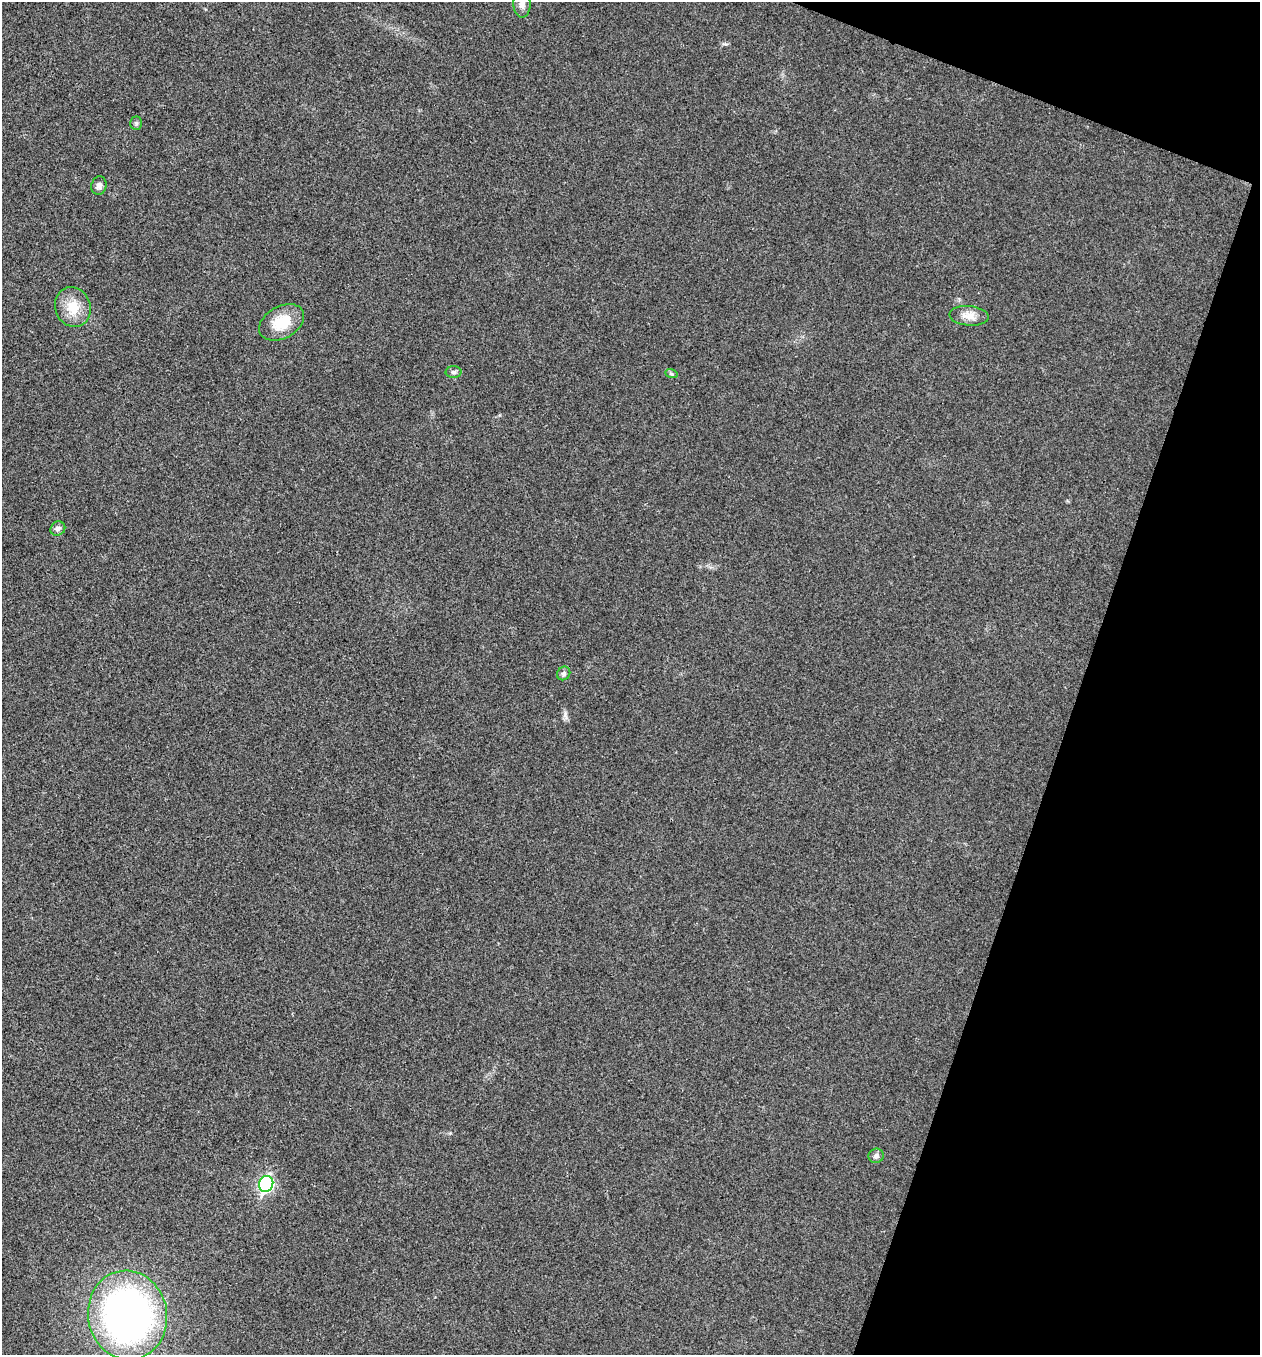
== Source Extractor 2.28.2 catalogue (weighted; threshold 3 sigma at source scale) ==
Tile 8 of 4 x 4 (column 4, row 2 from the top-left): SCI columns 4038-5295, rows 2708-4060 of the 5436 x 5425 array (HDU 1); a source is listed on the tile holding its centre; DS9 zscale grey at full resolution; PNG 1262 x 1357 px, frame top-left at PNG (2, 2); each listed source drawn as its Kron ellipse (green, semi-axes under 4 px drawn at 4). Shown black and unused: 17% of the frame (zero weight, under 3 of 4 exposures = <1% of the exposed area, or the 3 px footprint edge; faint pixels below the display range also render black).
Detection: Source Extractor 2.28.2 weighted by HDU 2 'WHT'; one run over the whole footprint, this tile lists its part. Background 0.0202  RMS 0.0057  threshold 0.0258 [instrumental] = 3 sigma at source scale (4.5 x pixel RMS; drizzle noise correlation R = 1.50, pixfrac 1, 0.05/0.05 arcsec/px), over >= 5 px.
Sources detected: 13; all 13 listed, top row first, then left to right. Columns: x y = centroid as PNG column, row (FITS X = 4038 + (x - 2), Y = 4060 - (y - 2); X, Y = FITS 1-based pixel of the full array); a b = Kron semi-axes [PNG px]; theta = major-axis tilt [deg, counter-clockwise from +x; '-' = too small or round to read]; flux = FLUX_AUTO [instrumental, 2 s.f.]
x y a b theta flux
522 4 13 8 -89 3.6
136 123 7 5 -88 1.2
99 186 9 7 75 2
73 307 20 17 -68 12
969 316 20 10 -5 5.6
282 322 24 16 29 15
454 372 8 6 1 1.4
671 373 6 4 -20 0.78
58 529 7 7 - 2.3
564 673 7 6 - 1.5
876 1156 8 7 - 2
266 1184 8 7 - 100
127 1315 45 39 -80 250
Isophote crosses this tile's border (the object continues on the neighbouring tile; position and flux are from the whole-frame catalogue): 1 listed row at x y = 522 4